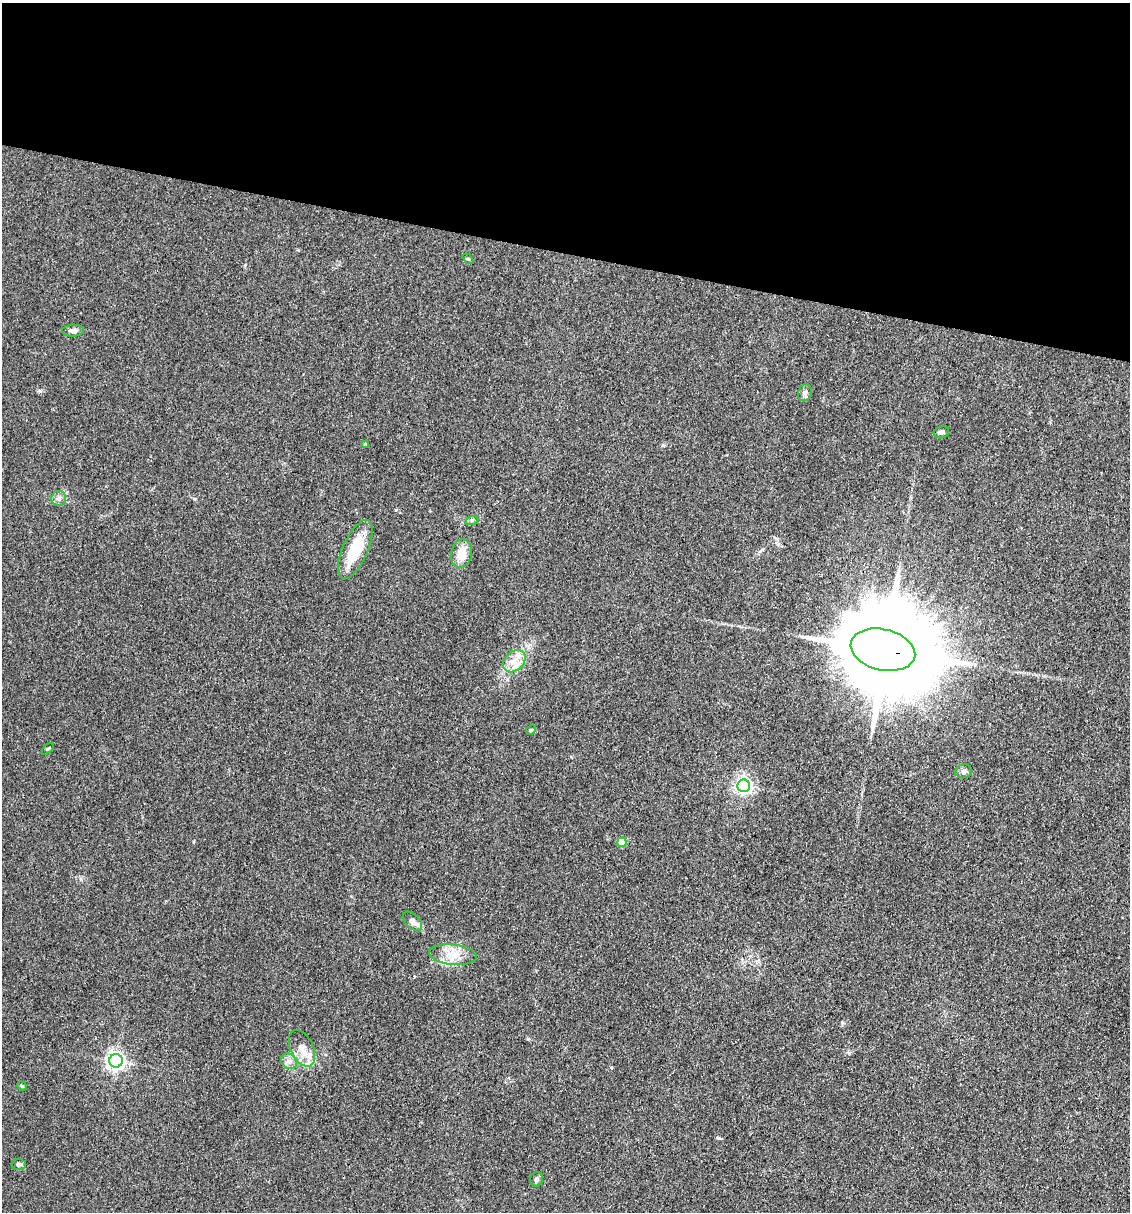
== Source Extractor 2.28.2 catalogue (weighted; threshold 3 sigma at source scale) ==
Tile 2 of 4 x 4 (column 2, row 1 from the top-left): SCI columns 1359-2486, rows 3632-4841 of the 4857 x 4841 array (HDU 1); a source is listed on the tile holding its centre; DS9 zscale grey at full resolution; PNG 1132 x 1214 px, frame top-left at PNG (2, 3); each listed source drawn as its Kron ellipse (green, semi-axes under 4 px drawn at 4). Shown black and unused: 21% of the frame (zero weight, under 3 of 4 exposures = <1% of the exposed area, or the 3 px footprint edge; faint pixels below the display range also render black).
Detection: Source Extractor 2.28.2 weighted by HDU 2 'WHT'; one run over the whole footprint, this tile lists its part. Background 0.11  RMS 0.0062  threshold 0.0281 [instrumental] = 3 sigma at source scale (4.5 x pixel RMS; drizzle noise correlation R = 1.50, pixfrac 1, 0.05/0.05 arcsec/px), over >= 5 px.
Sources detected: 27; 3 inside a brighter listed object's ellipse — not listed separately; the other 24 listed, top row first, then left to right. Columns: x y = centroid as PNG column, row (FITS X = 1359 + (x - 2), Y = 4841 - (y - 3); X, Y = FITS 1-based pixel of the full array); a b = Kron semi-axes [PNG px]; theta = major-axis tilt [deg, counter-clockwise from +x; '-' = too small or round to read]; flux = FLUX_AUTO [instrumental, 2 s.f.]
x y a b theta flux
468 259 6 4 -43 0.74
73 331 11 6 1 2.2
805 393 9 6 68 2
941 432 8 6 19 1.8
365 444 4 4 - 0.64
59 499 7 7 - 2.3
472 520 7 4 18 0.99
355 549 32 12 66 22
461 553 14 10 76 8.9
883 650 33 20 -13 16000
514 661 13 9 45 6.4
531 730 5 4 - 0.8
48 749 7 2 44 0.62
964 771 8 7 - 1.9
744 786 6 6 - 210
622 842 5 4 - 12
413 921 12 7 -45 3.6
453 955 24 10 -6 9.9
302 1048 19 11 -65 7.5
116 1061 7 6 - 240
289 1061 8 7 - 2.6
22 1086 5 4 - 0.67
19 1164 7 5 -1 1.5
537 1179 7 6 - 1.6
Overlapping masked pixels (flux is a lower limit): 1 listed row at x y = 883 650
Unlisted compact peaks at least as high as the median listed source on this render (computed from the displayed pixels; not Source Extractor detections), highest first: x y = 718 1138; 40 391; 849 1053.